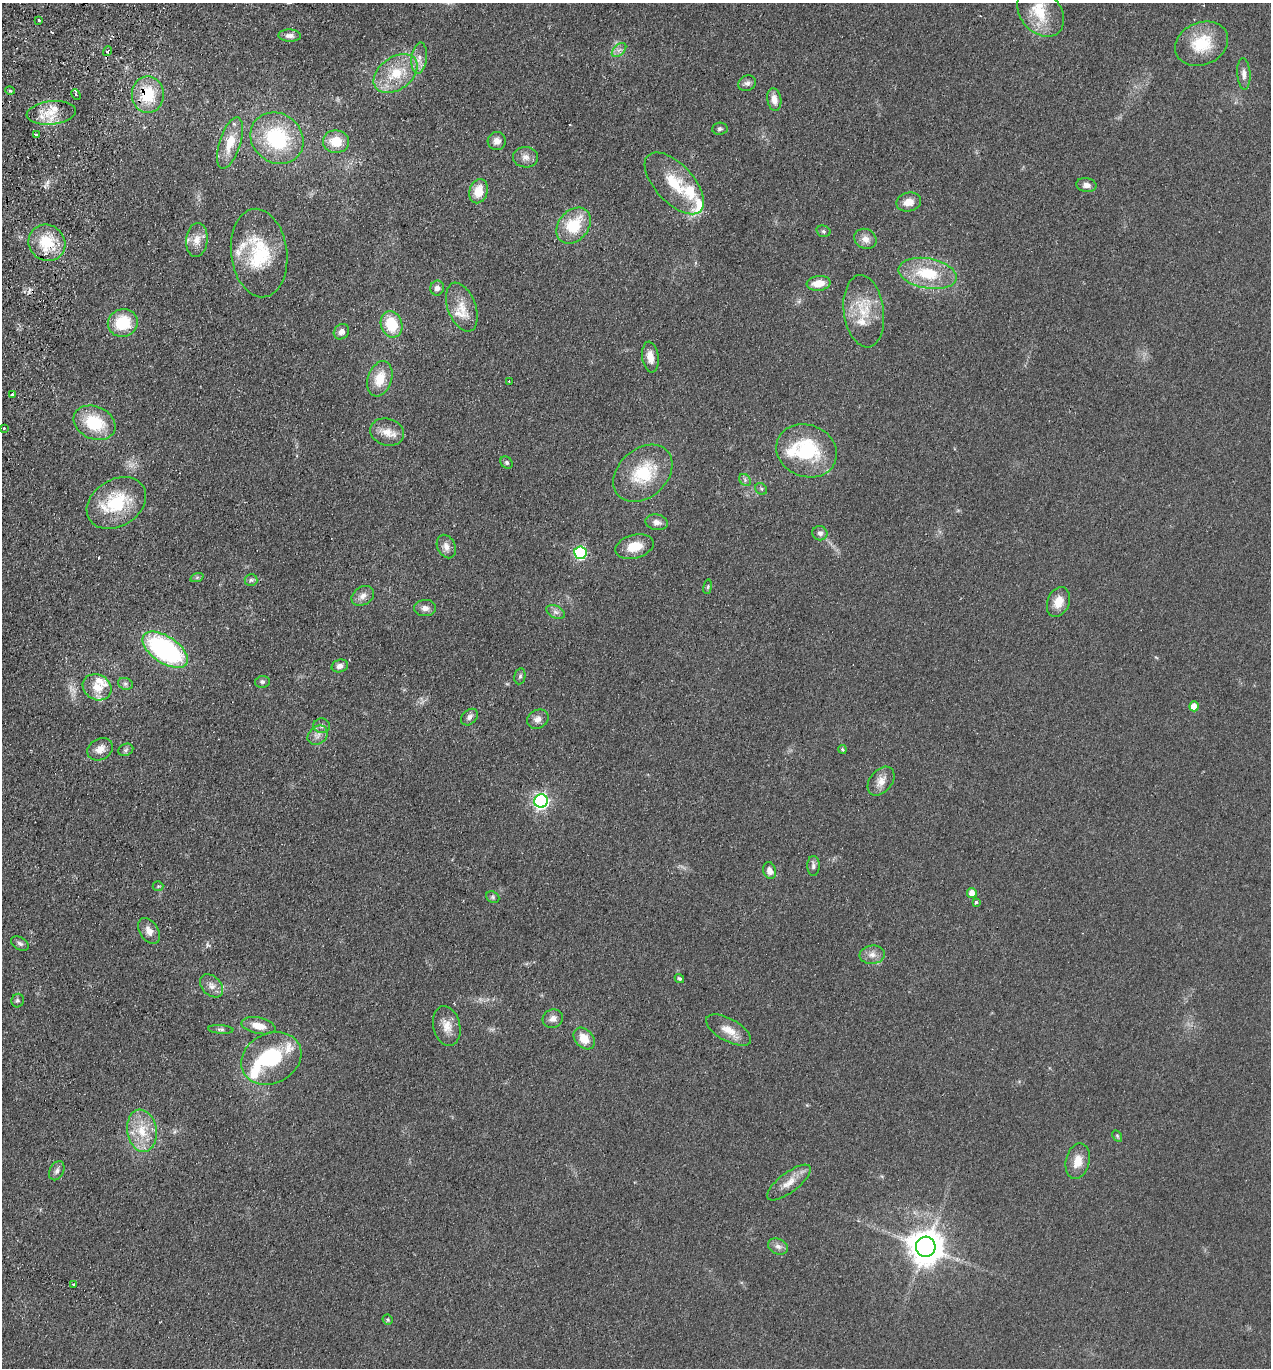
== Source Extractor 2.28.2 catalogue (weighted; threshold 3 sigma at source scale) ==
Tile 11 of 4 x 4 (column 3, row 3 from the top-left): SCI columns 2730-3998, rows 1391-2756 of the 5589 x 5512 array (HDU 1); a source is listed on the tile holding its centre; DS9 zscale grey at full resolution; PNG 1273 x 1370 px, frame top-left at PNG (2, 3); each listed source drawn as its Kron ellipse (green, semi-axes under 4 px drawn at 4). Shown black and unused: <1% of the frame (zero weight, under 2 of 3 exposures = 3% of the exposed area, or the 3 px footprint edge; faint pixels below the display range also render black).
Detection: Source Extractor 2.28.2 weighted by HDU 2 'WHT'; one run over the whole footprint, this tile lists its part. Background 0.0752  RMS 0.0094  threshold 0.0425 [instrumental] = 3 sigma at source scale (4.5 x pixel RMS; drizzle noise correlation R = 1.50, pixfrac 1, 0.05/0.05 arcsec/px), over >= 5 px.
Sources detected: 128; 1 too faint to see at this stretch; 1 inside a brighter object's white glare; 3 cosmic-ray / hot-pixel residue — neither listed nor drawn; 14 inside a brighter listed object's ellipse — not listed separately; the other 109 listed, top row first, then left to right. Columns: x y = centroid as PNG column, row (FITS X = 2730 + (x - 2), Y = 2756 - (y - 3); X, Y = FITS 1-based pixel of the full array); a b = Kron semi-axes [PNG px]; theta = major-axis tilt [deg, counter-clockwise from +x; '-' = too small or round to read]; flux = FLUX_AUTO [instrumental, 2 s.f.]
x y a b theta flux
1041 12 27 20 -49 29
39 20 3 3 - 5.2
290 36 11 6 -2 4.6
1202 44 27 21 23 35
619 50 9 5 44 3.2
107 51 5 4 - 2.4
419 58 16 7 83 7.2
396 74 24 16 36 30
1244 74 16 6 -86 5.2
747 83 9 7 27 3.7
10 91 5 3 - 1.1
148 94 18 16 -89 39
76 95 5 4 - 2
774 99 11 7 -80 7.9
51 113 25 11 6 18
720 129 7 6 - 1.9
36 135 4 3 - 3.8
277 138 28 24 -39 75
497 141 9 9 - 6.2
336 142 13 11 -7 20
230 143 26 10 72 20
526 157 12 10 -1 6.2
674 183 38 19 -47 34
1086 185 10 7 -9 5.1
478 191 12 9 75 15
909 202 12 9 13 9.8
574 226 20 15 50 37
823 231 7 5 -16 1.9
865 239 11 10 - 7.4
197 240 17 11 84 10
47 243 19 17 -39 31
259 253 44 28 -83 60
928 273 29 15 -10 41
818 283 12 7 7 14
437 288 7 7 - 4.5
462 307 25 14 -70 16
864 311 36 20 -82 31
123 323 15 13 19 35
392 324 13 10 -72 31
341 332 8 7 - 5
650 357 15 8 -83 10
380 379 18 12 72 21
509 381 3 2 - 0.67
12 395 3 3 - 6.6
95 423 22 16 -25 41
4 428 3 2 - 1
387 432 17 13 -16 12
806 451 31 26 -22 68
507 462 7 5 -45 1.9
643 473 33 24 42 46
745 480 6 5 - 2.2
761 489 6 5 - 1.6
116 503 32 23 32 53
656 522 11 7 -10 5.3
820 533 7 7 - 3.5
446 546 12 9 -64 6
634 547 19 11 15 18
580 553 6 6 - 110
197 577 7 4 19 1.4
251 580 6 6 - 2.1
708 587 7 3 81 1.3
363 596 12 9 32 6.2
1058 602 15 11 68 13
425 608 11 8 0 5.2
556 612 10 6 -27 3.7
165 650 26 13 -34 160
340 666 8 6 15 5.1
520 676 8 5 79 2.1
262 682 7 6 - 2.1
125 684 7 5 -20 2.5
97 687 15 12 -30 15
1194 706 5 5 - 12
469 717 9 7 43 3.7
538 719 11 9 30 5.8
322 726 8 7 - 3
318 735 11 8 38 5.2
100 749 13 10 27 8.5
842 749 4 4 - 2.3
126 750 8 6 23 2
881 781 16 11 51 8.8
541 801 7 6 - 240
813 866 10 6 90 3.2
770 870 8 6 -73 5.9
158 886 5 5 - 1.2
972 893 5 5 - 8.7
493 897 7 5 -23 1.7
976 902 3 3 - 1.4
149 931 14 9 -58 7.5
20 944 10 6 -32 2.8
872 955 12 9 6 6.5
679 978 5 4 - 1.6
212 986 13 9 -46 6.6
18 1001 7 6 - 2
553 1019 10 9 - 5.6
258 1026 17 8 -11 13
447 1026 20 13 -77 12
221 1029 12 4 -4 2.2
729 1030 25 11 -29 13
584 1038 12 9 -48 15
271 1058 31 25 26 62
142 1131 21 14 -81 24
1117 1136 6 4 -60 1.3
1078 1161 18 12 77 13
57 1171 10 7 62 3.8
789 1182 26 10 37 12
778 1246 10 7 -24 4.8
926 1247 10 10 - 2000
73 1284 3 2 - 1.1
388 1320 5 4 - 1.7
Overlapping masked pixels (flux is a lower limit): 2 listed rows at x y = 148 94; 51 113